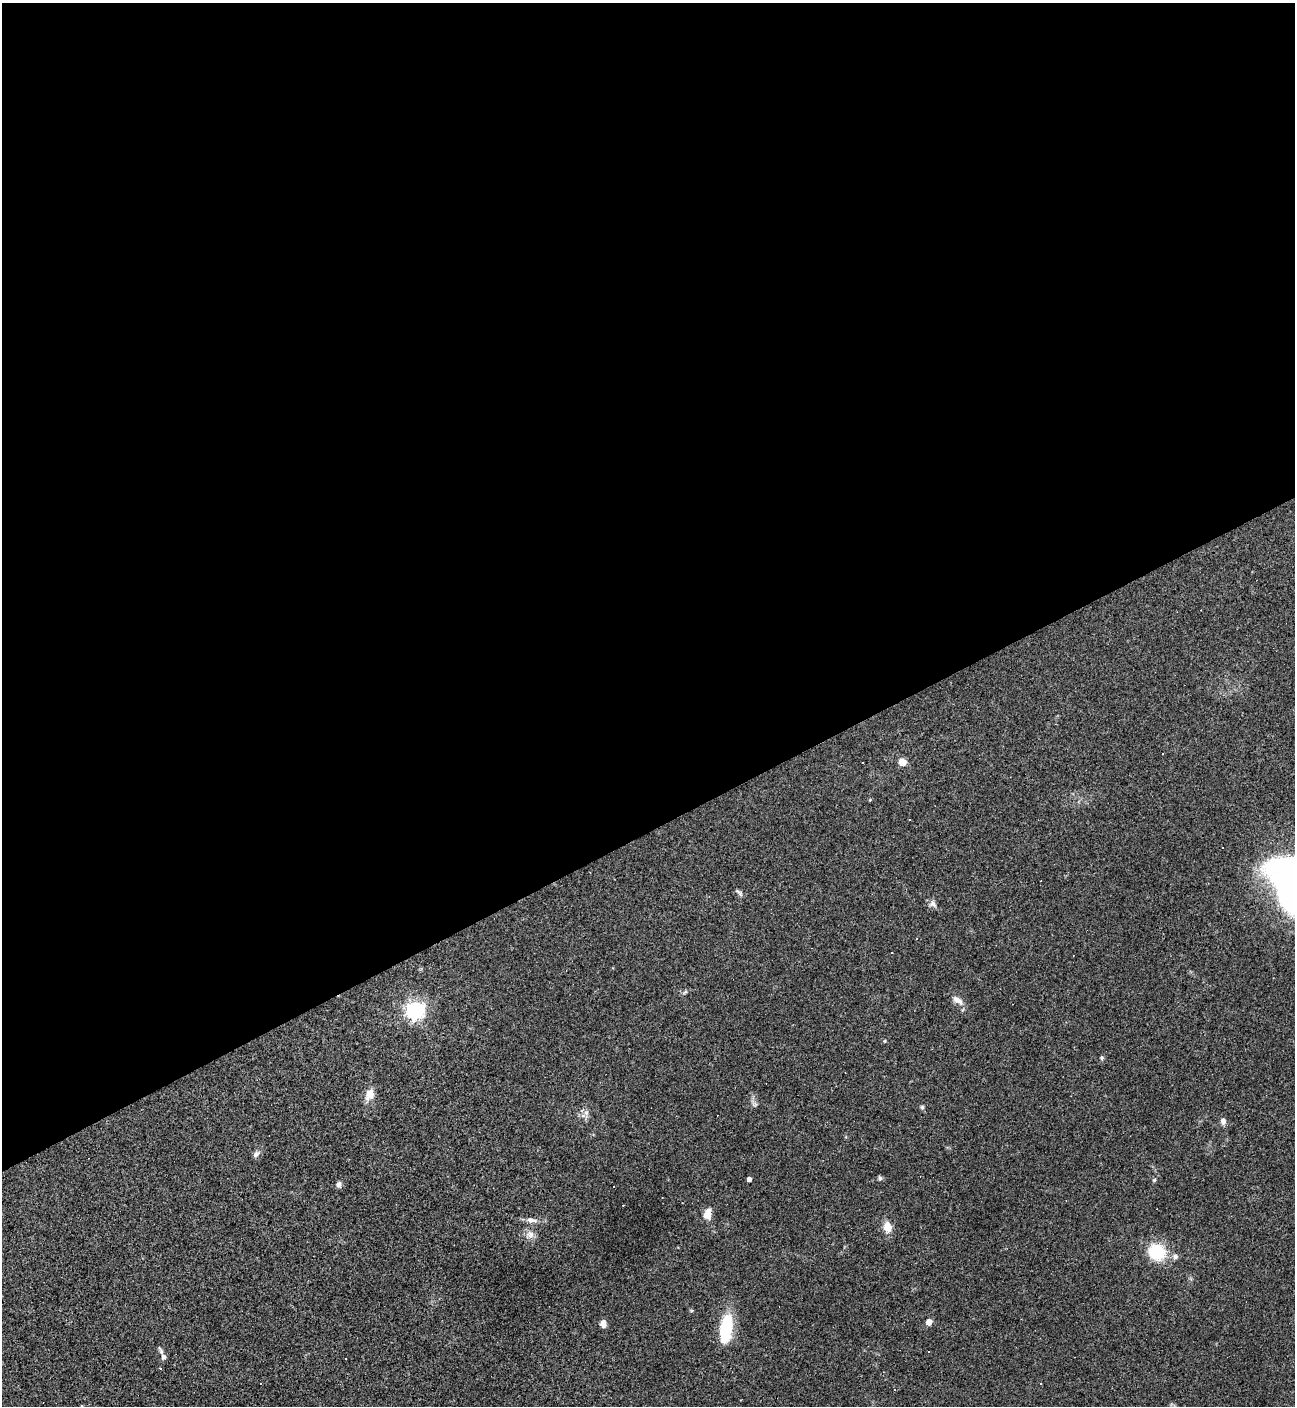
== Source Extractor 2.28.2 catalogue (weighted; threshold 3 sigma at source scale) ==
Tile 2 of 4 x 4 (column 2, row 1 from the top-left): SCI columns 1575-2867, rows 4212-5615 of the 5603 x 5615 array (HDU 1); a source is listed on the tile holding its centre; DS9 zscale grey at full resolution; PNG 1297 x 1408 px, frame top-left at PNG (2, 3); no overlay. Shown black and unused: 59% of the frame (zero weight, under 3 of 4 exposures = <1% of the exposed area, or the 3 px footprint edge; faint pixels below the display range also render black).
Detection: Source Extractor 2.28.2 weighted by HDU 2 'WHT'; one run over the whole footprint, this tile lists its part. Background 0.0486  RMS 0.0051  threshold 0.0231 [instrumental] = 3 sigma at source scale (4.5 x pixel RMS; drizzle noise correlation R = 1.50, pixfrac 1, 0.05/0.05 arcsec/px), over >= 5 px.
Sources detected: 43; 10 cosmic-ray / hot-pixel residue — not listed; the other 33 listed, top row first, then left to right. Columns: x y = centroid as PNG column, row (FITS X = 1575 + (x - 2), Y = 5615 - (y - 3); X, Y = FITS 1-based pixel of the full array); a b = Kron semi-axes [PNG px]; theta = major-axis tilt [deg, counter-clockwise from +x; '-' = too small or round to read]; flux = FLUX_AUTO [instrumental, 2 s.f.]
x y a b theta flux
1162 753 3 3 - 0.67
902 762 7 7 - 4.7
910 820 3 3 - 0.79
738 892 11 5 -37 1.2
933 904 11 7 -42 2
892 953 2 2 - 0.39
685 992 8 4 37 0.83
957 1000 17 7 -34 3.3
415 1010 7 6 - 220
1102 1058 5 5 - 0.81
370 1094 15 10 66 4.9
922 1107 5 5 - 0.83
586 1113 8 6 -46 1.8
1223 1121 9 7 -70 1.8
256 1154 10 7 40 1.6
880 1178 6 6 - 0.93
749 1179 4 4 - 1.9
1154 1180 5 4 - 0.59
339 1184 8 6 73 1.4
707 1214 15 9 80 3.9
532 1220 17 6 -7 2.9
887 1227 12 9 -82 5.4
530 1234 11 8 -11 2.7
1157 1252 15 13 -35 23
1175 1257 7 6 - 1.8
929 1322 5 5 - 4
603 1323 7 5 -86 3.4
726 1328 33 13 82 23
161 1352 13 4 -67 1.4
163 1357 5 5 - 1.9
345 1359 3 2 - 0.54
161 1368 3 2 - 0.64
260 1384 3 2 - 0.48